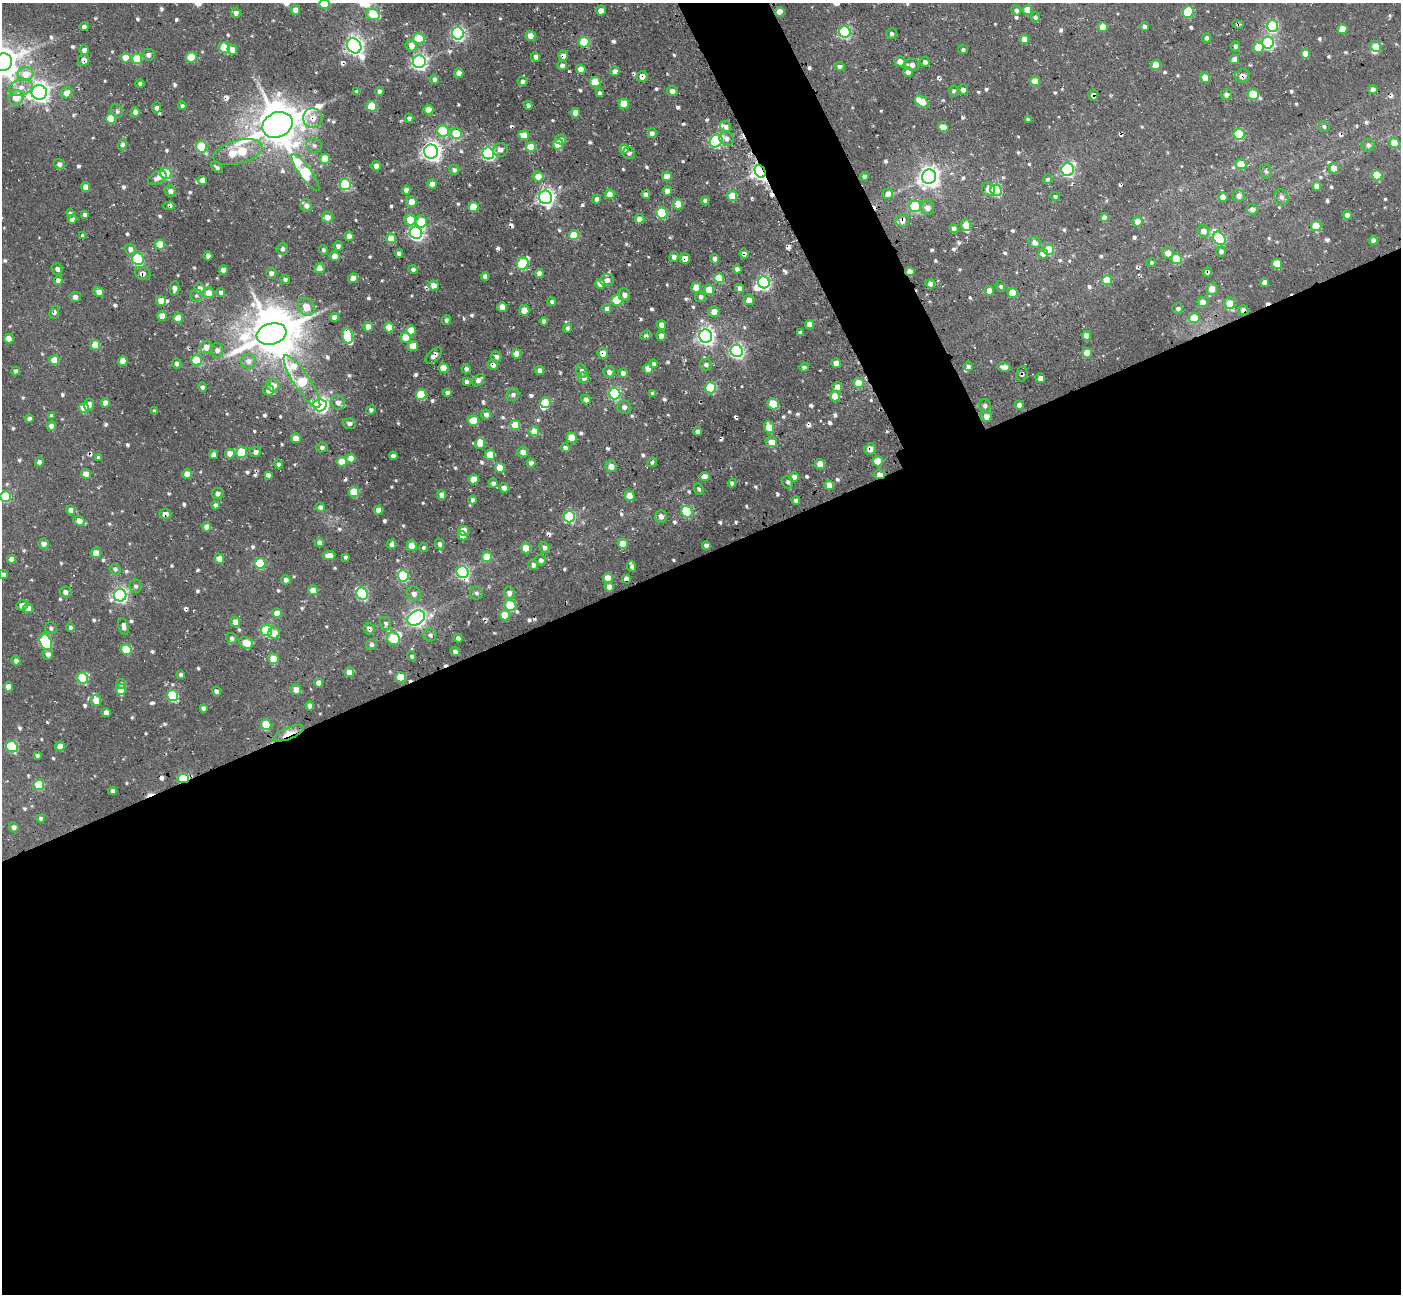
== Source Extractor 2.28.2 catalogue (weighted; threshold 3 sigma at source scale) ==
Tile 15 of 4 x 4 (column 3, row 4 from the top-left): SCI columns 2846-4244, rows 180-1471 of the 5693 x 5673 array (HDU 1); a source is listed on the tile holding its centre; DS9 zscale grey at full resolution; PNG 1403 x 1296 px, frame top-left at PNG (2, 3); each listed source drawn as its Kron ellipse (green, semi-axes under 4 px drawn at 4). Shown black and unused: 60% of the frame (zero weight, under 3 of 4 exposures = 5% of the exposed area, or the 3 px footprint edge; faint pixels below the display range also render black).
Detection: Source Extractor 2.28.2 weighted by HDU 2 'WHT'; one run over the whole footprint, this tile lists its part. Background 0.0363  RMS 0.0058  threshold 0.026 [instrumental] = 3 sigma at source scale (4.5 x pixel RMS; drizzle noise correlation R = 1.50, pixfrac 1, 0.05/0.05 arcsec/px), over >= 5 px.
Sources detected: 742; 5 inside a brighter object's white glare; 20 cosmic-ray / hot-pixel residue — neither listed nor drawn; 10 inside a brighter listed object's ellipse — not listed separately; of the other 707, all 500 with FLUX_AUTO >= 1.34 (the completeness limit of this list) listed and drawn (207 fainter detections not listed), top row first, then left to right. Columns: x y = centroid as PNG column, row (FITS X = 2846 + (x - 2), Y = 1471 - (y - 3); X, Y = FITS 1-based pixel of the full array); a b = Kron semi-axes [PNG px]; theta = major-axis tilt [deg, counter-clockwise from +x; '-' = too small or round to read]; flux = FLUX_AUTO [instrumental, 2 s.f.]
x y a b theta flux
324 4 5 5 - 22
295 10 5 5 - 5.6
1016 10 5 4 - 2.4
1027 10 5 4 - 12
601 11 5 5 - 4.4
780 12 5 4 - 11
1188 12 6 5 - 40
236 13 5 5 - 3.2
373 14 7 5 -21 28
1035 17 5 4 - 1.8
1238 24 6 4 -11 1.5
1272 26 6 5 - 62
84 27 4 4 - 1.7
1103 27 5 5 - 9.8
1145 27 4 4 - 2.9
1342 29 5 5 - 13
845 32 5 5 - 81
458 33 6 6 - 150
892 34 5 5 - 1.9
530 36 5 5 - 6.9
419 38 6 5 - 23
1206 38 4 4 - 1.9
1024 39 5 4 - 7.8
584 42 5 5 - 44
1268 43 6 6 - 100
354 46 8 6 -57 310
411 46 6 5 - 6.5
1235 46 5 4 - 2
1376 46 5 5 - 14
1258 47 5 5 - 11
224 48 5 5 - 25
84 50 5 5 - 3.6
232 50 5 4 - 7.6
963 50 5 4 - 1.7
1305 54 5 4 - 7.7
148 55 6 6 - 2.6
563 56 5 5 - 3.9
191 57 5 5 - 19
536 57 4 4 - 5.1
125 58 5 5 - 13
137 59 5 5 - 34
1234 59 5 4 - 5.9
84 60 6 5 - 3.7
900 61 5 5 - 5.5
3 62 9 8 - 1000
419 62 6 6 - 210
925 62 5 4 - 2.3
562 65 5 5 - 2.8
912 65 8 6 -1 4.2
1156 65 5 5 - 12
839 66 5 4 - 2.1
581 69 5 4 - 8.2
615 71 5 4 - 3.6
908 72 5 4 - 4.4
459 73 5 4 - 5
26 74 8 7 - 11
642 76 5 5 - 4.3
1242 76 7 6 - 3.6
1205 78 5 5 - 7
434 79 4 4 - 2.5
522 81 5 4 - 2.2
1035 81 5 5 - 12
595 82 5 5 - 30
140 84 4 4 - 1.6
21 87 12 8 18 5.3
1373 89 5 4 - 3.7
963 90 5 5 - 2.5
357 91 4 4 - 1.5
379 91 4 4 - 3.2
672 91 5 5 - 3
954 91 5 5 - 1.5
39 92 7 7 - 380
67 93 6 5 - 8.4
599 93 4 3 - 1.8
1093 95 5 5 - 2.3
1226 95 5 5 - 3.3
1253 95 5 5 - 28
16 97 8 7 - 9.8
922 102 8 5 -35 19
624 104 5 5 - 18
528 105 4 4 - 2.1
182 106 4 4 - 1.6
372 106 5 5 - 34
156 108 5 4 - 1.8
428 110 5 5 - 13
117 111 7 6 - 1.8
135 112 4 4 - 3.8
575 113 5 4 - 8.8
111 118 5 5 - 23
313 118 10 9 - 5.7
409 118 4 4 - 2.3
1029 119 4 3 - 1.6
277 125 16 12 24 2200
725 126 6 5 - 2.2
1324 126 5 5 - 1.5
943 127 5 4 - 8.7
443 131 5 5 - 46
652 133 5 4 - 2.8
456 134 5 5 - 24
1239 134 5 5 - 46
524 135 5 5 - 7.7
727 138 8 6 -43 2.7
561 139 5 5 - 2.9
716 141 7 6 - 100
1395 143 5 5 - 20
123 144 6 4 72 1.8
558 144 5 5 - 24
1368 145 6 6 - 2
314 146 8 7 - 2.2
202 147 6 5 - 47
531 147 5 5 - 13
624 149 5 4 - 6
500 150 7 6 - 3.2
238 152 25 11 15 41
431 152 7 7 - 350
488 153 6 6 - 140
629 153 6 5 - 1.8
325 159 5 5 - 11
59 164 6 5 - 2.4
1241 164 5 5 - 13
376 166 4 4 - 5.8
217 167 7 4 -36 1.7
1334 168 5 5 - 6.9
454 170 5 5 - 2.1
1068 170 6 6 - 120
760 171 7 5 -63 390
1266 171 7 6 - 1.5
305 172 22 6 -54 69
166 173 5 5 - 57
1377 175 5 5 - 26
538 176 5 5 - 7
667 176 5 4 - 8.3
864 176 4 4 - 2.6
929 177 7 7 - 430
157 178 10 6 28 3.8
1048 179 5 4 - 1.5
202 180 5 4 - 4.7
345 184 5 5 - 73
432 184 5 4 - 5.4
1317 186 5 4 - 5.2
86 187 5 4 - 5.9
988 189 7 6 - 4
406 190 4 4 - 4
996 190 6 5 - 59
170 191 5 5 - 3.2
667 191 5 4 - 5.9
610 194 5 4 - 11
888 194 5 5 - 5.3
646 195 4 4 - 3.6
732 196 5 5 - 18
1239 196 6 6 - 4
546 197 7 6 - 240
1055 197 5 4 - 1.4
1223 197 5 4 - 6.8
1281 197 8 7 - 2.5
597 199 4 4 - 2.5
705 201 4 4 - 2.8
411 202 5 5 - 7.1
678 204 5 5 - 17
306 205 6 5 - 4.1
169 206 6 4 2 1.8
915 206 6 5 - 48
473 207 5 5 - 22
927 208 7 6 - 4.3
1252 209 6 5 - 3.3
70 213 4 4 - 1.6
662 213 6 5 - 38
84 214 4 4 - 2.2
1347 215 5 4 - 5
327 217 5 5 - 5.4
1104 218 4 4 - 6
72 219 4 4 - 4.5
640 219 5 4 - 7.5
410 220 6 5 - 14
421 221 6 5 - 18
902 221 7 6 - 3.7
1137 222 5 5 - 6.1
966 225 6 5 - 11
1316 226 5 5 - 23
954 229 5 4 - 2.7
1203 231 6 5 - 5.3
416 233 6 6 - 190
574 235 5 5 - 22
83 236 4 3 - 1.6
349 236 4 4 - 6.3
391 238 5 5 - 12
1219 238 7 5 -52 76
1373 240 4 4 - 3.3
1035 242 6 5 - 3.5
160 244 5 5 - 21
338 246 5 4 - 2.5
130 249 5 5 - 3.5
282 249 6 5 - 1.7
323 250 5 4 - 1.5
1049 250 5 5 - 32
1221 251 5 5 - 1.9
399 253 4 4 - 3
1043 253 5 5 - 5.5
1168 253 6 5 - 5.6
744 254 5 4 - 2
208 256 4 4 - 3.8
335 256 5 4 - 7.6
674 257 5 4 - 2.5
685 258 5 5 - 6.6
138 259 6 6 - 76
715 259 5 4 - 3.4
1176 259 5 5 - 29
1152 263 4 4 - 1.7
523 264 6 5 - 51
1277 264 5 5 - 19
320 268 5 4 - 8.1
57 269 5 5 - 2.3
413 269 5 4 - 2
737 269 4 4 - 2.3
223 270 5 4 - 6.1
910 272 5 4 - 7.4
1207 272 4 4 - 1.4
143 273 8 6 -19 2.7
271 273 5 5 - 2.1
539 273 4 4 - 3.6
485 276 4 4 - 2.9
353 278 5 4 - 3.7
719 278 5 5 - 25
285 279 5 4 - 1.7
58 280 4 4 - 4.5
607 280 7 6 - 3.8
1107 280 5 5 - 18
764 282 6 5 - 150
1265 282 4 4 - 5
600 284 5 4 - 8
930 284 5 4 - 4.1
434 285 5 5 - 6.5
1001 286 5 5 - 1.4
696 287 5 5 - 13
174 288 7 5 86 3
740 288 4 4 - 3.6
199 289 5 5 - 5.3
1212 289 6 6 - 5.9
709 290 5 5 - 17
989 291 5 5 - 5.4
99 292 5 4 - 5.6
221 292 4 4 - 2.2
208 293 5 5 - 7.2
1013 293 5 5 - 14
196 295 6 6 - 1.5
624 295 6 6 - 2.7
75 297 5 5 - 3.6
700 297 6 5 - 2.5
617 300 5 5 - 34
749 300 5 5 - 7
161 301 5 4 - 8.6
552 302 4 4 - 2
1203 302 5 5 - 7.8
1230 303 6 5 - 12
306 307 9 7 -52 8.2
502 307 5 4 - 11
607 308 4 4 - 3.6
1178 308 5 5 - 1.6
524 310 5 5 - 8.2
1243 310 5 5 - 3.3
54 312 7 4 71 1.8
714 312 5 5 - 5.7
162 316 5 4 - 12
334 317 4 4 - 6.5
178 318 5 5 - 12
1194 318 5 5 - 17
446 320 5 4 - 1.7
544 321 4 4 - 2.8
809 324 4 4 - 6.2
661 325 5 4 - 6
368 327 5 5 - 6.9
389 327 5 5 - 14
567 328 5 4 - 1.4
411 330 5 5 - 12
800 333 4 4 - 2.1
272 334 15 10 15 2300
348 336 8 5 -77 41
646 336 6 4 20 1.8
661 336 5 4 - 5.7
706 336 7 6 - 280
1086 336 5 4 - 4.3
406 337 5 5 - 22
9 339 5 4 - 7.4
95 345 5 5 - 15
413 346 5 5 - 8.3
206 347 6 6 - 5
217 350 7 6 - 3
737 351 6 6 - 150
603 353 6 5 - 4.4
1087 353 5 5 - 15
516 354 5 4 - 7.2
434 356 10 5 44 3.6
496 357 5 5 - 2.1
54 360 5 5 - 12
196 360 5 5 - 34
123 361 5 4 - 12
248 361 7 7 - 4.1
177 363 5 4 - 2
836 363 5 4 - 5.2
653 364 4 4 - 1.5
493 365 5 5 - 2.9
706 365 6 5 - 2.3
968 366 5 4 - 1.6
804 367 4 4 - 1.9
1004 367 7 4 -9 4.3
443 368 5 5 - 17
466 369 4 4 - 2.4
648 369 5 5 - 10
540 370 4 4 - 4.1
15 371 4 4 - 2.5
582 371 7 5 -60 2.5
609 372 5 5 - 3.8
623 373 5 4 - 3.4
1022 374 7 5 80 1.5
583 378 6 5 - 2.6
1040 378 5 4 - 4.2
478 380 7 4 49 3
302 381 31 8 -57 52
466 382 4 3 - 1.7
859 383 5 5 - 14
273 385 6 6 - 6.8
202 387 5 4 - 2
837 387 5 5 - 5.2
711 388 5 5 - 49
268 390 5 5 - 4.5
447 393 4 4 - 3.1
653 393 4 3 - 1.7
421 394 5 5 - 33
615 394 6 5 - 79
513 395 6 6 - 2.2
835 396 5 4 - 13
586 400 5 4 - 2.9
338 402 7 7 - 3.9
545 402 5 5 - 24
105 403 4 4 - 6
773 404 6 5 - 28
89 405 6 5 - 3.7
320 405 6 6 - 200
1019 405 4 4 - 4.5
985 406 6 6 - 2.5
624 407 6 6 - 2.5
84 408 5 5 - 19
371 410 5 4 - 1.4
154 411 4 3 - 1.5
486 414 5 5 - 3
52 416 4 4 - 1.9
986 416 5 5 - 4.8
29 419 4 4 - 2.8
473 421 5 5 - 21
349 424 6 5 - 2.1
515 425 5 5 - 19
51 426 5 4 - 4.5
769 427 6 5 - 9.5
534 431 5 5 - 13
697 431 4 4 - 2.5
296 438 5 5 - 6.6
572 438 5 5 - 20
771 442 6 5 - 6.7
480 444 5 5 - 8.8
322 447 6 5 - 1.9
565 448 4 4 - 2.9
870 449 6 5 - 4.2
255 452 5 5 - 2.6
523 452 5 5 - 3.5
242 453 5 5 - 26
214 454 5 4 - 4.8
230 454 5 5 - 7.3
490 455 5 5 - 15
393 456 4 4 - 2.9
99 457 4 4 - 1.8
351 458 5 4 - 12
878 461 5 5 - 18
39 462 5 4 - 1.9
342 462 5 5 - 17
652 462 5 3 - 1.4
531 463 4 4 - 2.9
278 464 4 4 - 1.6
820 464 5 5 - 15
611 466 6 5 - 4.5
500 468 5 5 - 12
86 474 5 4 - 5.6
187 474 5 4 - 8.8
268 475 4 4 - 2
879 475 6 4 12 5.5
704 477 5 4 - 7.6
794 477 5 4 - 6.5
474 479 5 5 - 16
788 482 6 5 - 1.6
493 483 4 4 - 3
732 483 4 4 - 2.6
829 485 5 4 - 8.5
504 488 5 4 - 4.3
698 489 6 4 -65 1.4
354 492 5 5 - 29
218 493 6 5 - 2.2
442 495 5 4 - 5.3
6 496 5 5 - 36
630 496 5 5 - 12
473 500 4 4 - 2.7
796 500 4 4 - 2.2
216 505 4 4 - 2.1
320 507 5 4 - 2.1
71 510 4 4 - 4.5
378 510 4 4 - 5.9
687 512 6 5 - 49
165 514 6 5 - 3.3
661 516 6 6 - 3
569 517 6 5 - 73
79 521 6 4 -24 5.6
206 527 4 4 - 4.2
464 531 5 5 - 14
463 536 5 4 - 7.4
320 543 5 4 - 3.6
43 544 5 5 - 3.1
392 544 5 4 - 3.8
439 544 5 4 - 2.1
623 544 5 5 - 14
412 545 5 5 - 12
706 545 4 4 - 2.7
544 547 5 4 - 2.8
423 548 4 4 - 1.3
526 548 5 5 - 14
96 553 5 5 - 6.7
329 556 6 4 7 6.7
345 557 4 3 - 1.4
487 557 5 5 - 20
11 559 4 4 - 5.5
219 559 5 4 - 7.6
541 560 5 5 - 2.3
260 563 5 5 - 39
533 565 5 5 - 2.3
632 567 5 4 - 1.4
115 569 6 5 - 1.5
463 572 6 5 - 120
3 574 5 4 - 2.2
403 576 6 5 - 51
608 578 5 5 - 10
626 579 4 4 - 6
286 580 5 4 - 3.1
135 586 6 6 - 1.7
609 587 5 4 - 5.5
313 590 5 5 - 5.9
65 592 6 5 - 2.6
476 593 6 6 - 1.9
509 593 6 5 - 3.3
362 594 6 5 - 71
414 594 7 6 - 2.9
120 595 6 6 - 180
22 605 6 5 - 2.5
511 605 6 5 - 40
28 608 5 4 - 5.6
277 613 5 4 - 9.1
505 615 5 5 - 19
416 618 9 7 31 250
235 622 5 5 - 4.8
386 624 7 5 -78 1.8
123 626 8 5 -75 3.4
70 627 4 4 - 1.9
51 628 6 5 - 1.6
369 629 6 5 - 2.6
267 631 5 5 - 67
274 633 6 5 - 7
430 635 6 6 - 2.2
232 638 5 5 - 2
458 638 4 4 - 3.4
393 639 7 6 - 29
46 642 9 5 -66 78
246 643 7 5 -26 14
371 644 5 5 - 1.9
126 649 5 5 - 30
455 652 5 4 - 2.3
48 654 5 5 - 3.3
411 656 5 4 - 1.5
273 659 5 5 - 18
16 661 5 4 - 2.4
349 672 5 4 - 9.5
181 675 4 3 - 1.8
401 677 5 5 - 22
83 678 5 5 - 50
318 683 5 4 - 5.2
121 684 5 5 - 1.4
8 687 5 4 - 7.5
121 690 5 5 - 13
296 690 5 4 - 7.1
216 691 5 4 - 2.4
173 696 5 5 - 66
96 700 5 5 - 8.5
310 706 4 4 - 3.6
203 708 4 4 - 2.2
106 713 4 4 - 5.5
266 725 5 5 - 17
288 733 16 6 22 9.9
60 746 5 4 - 9.7
12 747 6 5 - 68
37 755 4 3 - 1.5
183 778 6 4 11 63
39 785 5 5 - 33
113 791 4 4 - 3.4
41 818 4 4 - 2.2
14 827 5 4 - 2.9
Overlapping masked pixels (flux is a lower limit): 30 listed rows (the first 20) at x y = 1238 24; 563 56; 84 60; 642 76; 1242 76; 1093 95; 313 118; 277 125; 760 171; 169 206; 902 221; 744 254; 685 258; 910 272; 1207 272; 143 273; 1243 310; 348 336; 603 353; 434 356
Isophote crosses this tile's border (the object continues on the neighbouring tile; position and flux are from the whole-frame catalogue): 5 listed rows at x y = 324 4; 601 11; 3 62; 6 496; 3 574